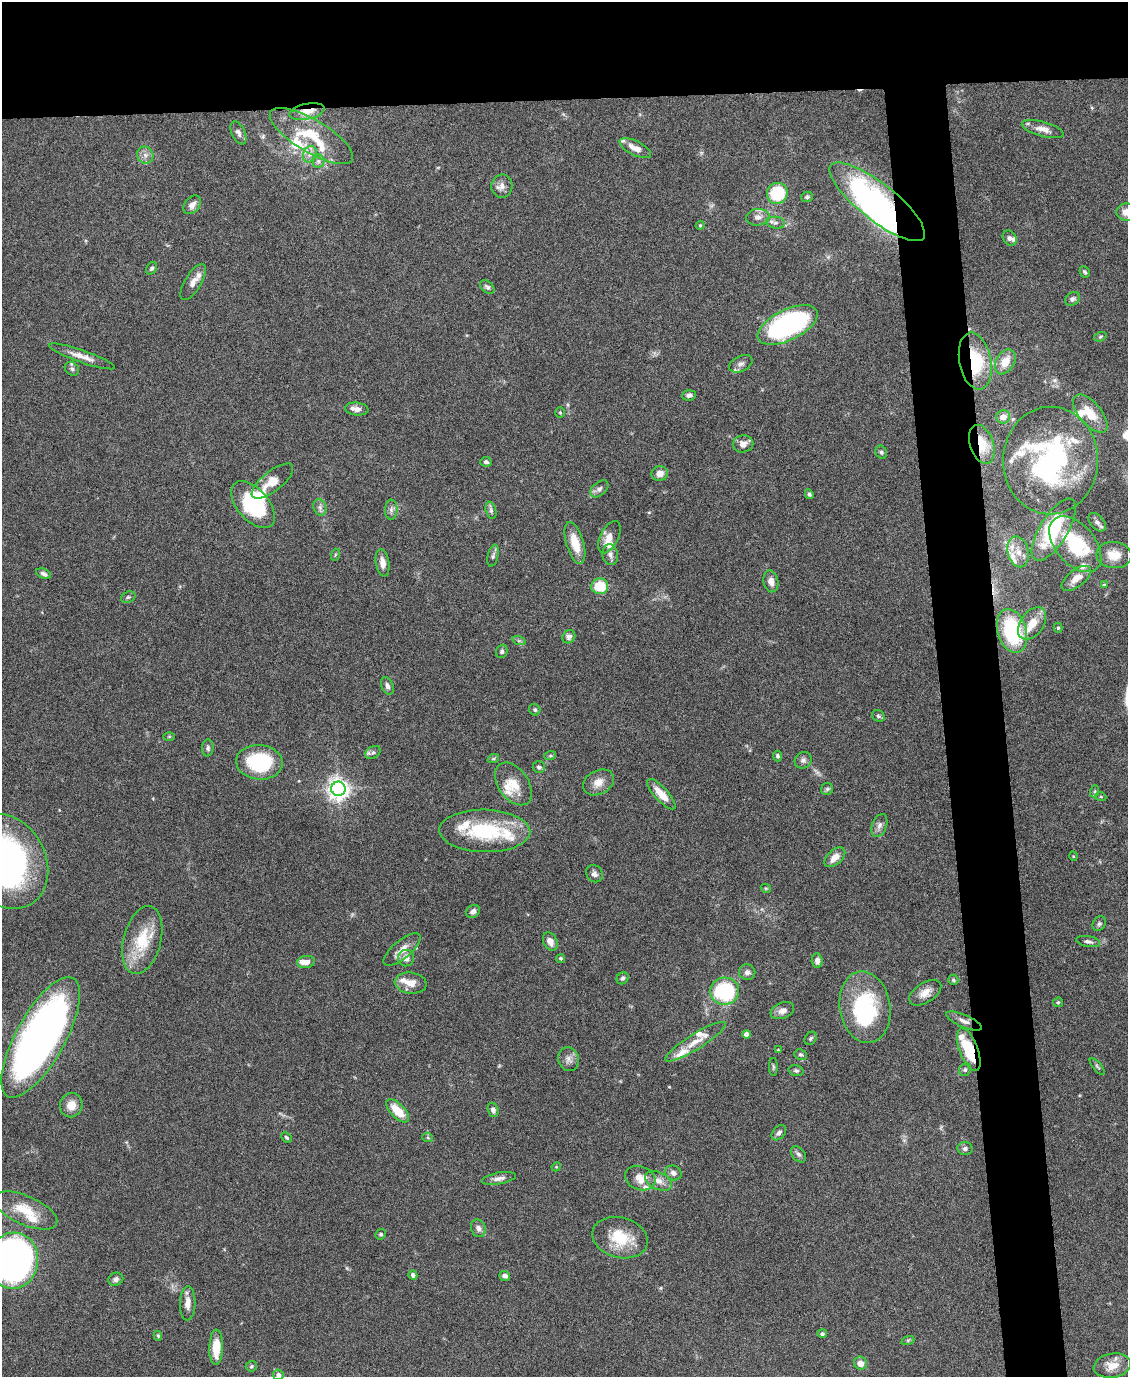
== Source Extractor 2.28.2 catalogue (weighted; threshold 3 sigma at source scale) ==
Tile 2 of 4 x 3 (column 2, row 1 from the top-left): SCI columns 1129-2254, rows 2979-4353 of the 4507 x 4480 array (HDU 1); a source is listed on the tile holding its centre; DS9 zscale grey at full resolution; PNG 1130 x 1379 px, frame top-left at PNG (2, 2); each listed source drawn as its Kron ellipse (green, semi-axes under 4 px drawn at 4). Shown black and unused: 12% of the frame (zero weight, under 4 of 8 exposures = <1% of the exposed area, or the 3 px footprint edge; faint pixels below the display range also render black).
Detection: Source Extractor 2.28.2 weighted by HDU 2 'WHT'; one run over the whole footprint, this tile lists its part. Background 0.0544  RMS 0.0038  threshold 0.0155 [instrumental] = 3 sigma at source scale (4.09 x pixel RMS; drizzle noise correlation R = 1.36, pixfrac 0.8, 0.05/0.05 arcsec/px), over >= 5 px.
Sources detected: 189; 1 too faint to see at this stretch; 4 inside a brighter object's white glare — neither listed nor drawn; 25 inside a brighter listed object's ellipse — not listed separately; the other 159 listed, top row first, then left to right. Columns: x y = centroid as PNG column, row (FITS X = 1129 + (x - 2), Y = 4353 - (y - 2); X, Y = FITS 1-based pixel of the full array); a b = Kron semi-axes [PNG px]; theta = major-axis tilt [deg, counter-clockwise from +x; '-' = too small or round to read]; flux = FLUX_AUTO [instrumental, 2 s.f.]
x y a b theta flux
307 111 18 7 12 4.5
1043 129 21 7 -15 3.2
238 133 12 6 -65 1.3
311 136 47 16 -31 15
635 148 17 7 -26 3.6
310 154 8 6 62 1.6
145 155 8 8 - 1.8
318 161 6 6 - 0.89
502 186 11 10 - 2.3
777 193 11 10 - 16
807 197 6 5 - 0.62
877 202 59 18 -38 72
192 205 10 7 51 2.3
1127 212 10 8 5 3.3
758 217 12 8 4 2.1
775 223 9 6 -8 1.2
700 225 4 3 - 0.42
1010 238 8 6 -52 1.1
152 268 7 5 55 0.7
1085 272 6 4 -61 0.6
193 282 20 8 59 2.8
487 287 8 5 -41 0.88
1073 299 8 6 30 0.97
788 325 32 15 26 68
1100 337 6 4 18 0.49
82 356 35 6 -19 3.7
975 361 29 16 -79 22
1005 362 13 9 60 5.5
741 364 12 7 26 1.8
72 369 8 6 -40 0.89
689 395 7 5 4 1.2
357 409 12 6 -5 2
560 412 5 5 - 0.47
1090 414 23 11 -49 7.7
1003 417 7 6 - 3.3
743 444 10 8 12 2.3
982 444 20 11 -71 11
881 452 7 5 -64 0.66
1051 460 54 47 88 80
486 462 5 4 - 0.83
660 473 8 7 - 2.2
272 481 25 10 38 5.2
599 489 10 6 41 1.3
809 494 5 4 - 0.66
253 505 28 16 -49 26
320 507 8 6 -70 1.2
391 510 10 6 88 1.3
491 510 9 5 -75 0.87
1097 522 11 6 -47 1.4
1054 530 35 14 59 26
609 537 17 9 62 3.4
575 543 22 8 -73 6.7
1075 544 33 19 -49 22
1018 552 16 10 -76 4.6
335 555 6 3 72 0.41
610 555 10 8 -78 1.6
1114 555 17 13 -6 5.3
493 556 11 5 76 0.95
383 563 13 7 -81 2.7
44 574 8 4 -24 1.1
1076 578 17 8 38 3.9
771 581 11 7 -80 2.2
1104 585 3 3 - 0.46
600 586 8 8 - 9.9
128 597 7 5 20 0.68
1032 623 18 11 54 6.2
1058 628 5 4 - 0.48
1012 631 22 14 -74 29
569 637 7 6 - 1
519 641 7 4 -18 0.61
502 651 7 5 67 0.77
387 686 9 6 -67 1.4
535 710 6 5 - 0.57
878 716 7 5 -35 0.79
169 736 6 4 1 0.38
208 748 8 5 86 0.96
373 753 8 6 32 1
550 756 6 4 18 0.45
778 756 5 4 - 0.75
493 759 6 3 18 0.47
803 760 9 8 - 1.2
259 762 23 17 -5 25
539 767 6 5 - 0.88
598 782 16 12 28 3.7
513 784 24 15 -55 6.6
338 789 7 7 - 240
827 789 6 6 - 0.61
1095 791 6 4 72 0.5
661 794 20 6 -47 5.3
1101 797 5 3 - 0.29
879 825 12 7 69 1.6
485 831 45 21 -1 26
1073 856 5 3 - 0.28
835 857 12 7 42 3.4
5 861 50 40 -60 110
594 874 9 8 - 1.3
766 888 5 4 - 0.39
473 911 7 6 - 1.3
1099 924 8 6 56 0.82
142 940 35 19 75 14
1088 941 12 5 -10 1.2
550 942 9 6 -62 2.2
402 949 23 9 40 3.5
406 958 8 8 - 2.3
561 958 4 4 - 0.57
817 961 7 5 -85 1.6
306 962 9 6 10 2.1
747 972 8 7 - 1.3
623 978 6 5 - 0.7
953 980 5 5 - 0.58
411 983 16 10 -6 4
725 991 14 13 - 30
925 993 18 10 32 3.5
1058 1002 5 4 - 0.45
865 1007 36 25 -80 33
782 1011 12 8 21 2.2
964 1021 19 6 -23 2.2
746 1034 4 4 - 2.1
41 1037 67 24 61 200
811 1038 7 5 52 0.62
695 1042 35 7 32 5
778 1050 4 3 - 0.31
969 1050 22 9 -69 15
801 1055 6 5 - 0.63
568 1059 12 10 -77 2.2
1097 1066 10 3 -50 0.6
773 1067 9 4 -89 0.6
965 1070 6 5 - 0.76
796 1071 7 5 -14 0.72
71 1105 12 11 - 4.3
493 1110 7 5 -72 1.2
398 1111 14 7 -46 7.7
779 1133 9 6 49 1.2
286 1137 5 4 - 0.55
428 1138 5 3 - 0.42
965 1148 7 6 - 1
798 1154 9 6 -49 1
556 1167 5 3 - 0.32
673 1173 8 7 - 1.6
499 1178 17 6 11 1.9
640 1178 15 12 -20 4.9
658 1181 14 8 -25 2.9
25 1210 34 14 -24 9.8
478 1228 9 7 -69 1.6
381 1234 5 5 - 0.59
620 1238 28 20 -16 12
13 1261 28 25 81 220
413 1275 4 4 - 1.3
505 1276 5 4 - 1.5
116 1279 7 6 - 1.2
188 1303 17 8 88 3.1
822 1334 5 4 - 0.7
158 1336 5 3 - 0.51
908 1340 7 4 18 0.54
216 1347 18 7 88 7.5
860 1363 7 6 - 3.1
251 1366 6 5 - 0.56
1112 1366 19 12 11 5.2
278 1375 5 5 - 1.1
Overlapping masked pixels (flux is a lower limit): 6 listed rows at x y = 307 111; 877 202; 975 361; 982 444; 1012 631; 969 1050
Isophote crosses this tile's border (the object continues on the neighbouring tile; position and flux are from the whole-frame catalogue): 4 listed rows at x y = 1127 212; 5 861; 13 1261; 278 1375